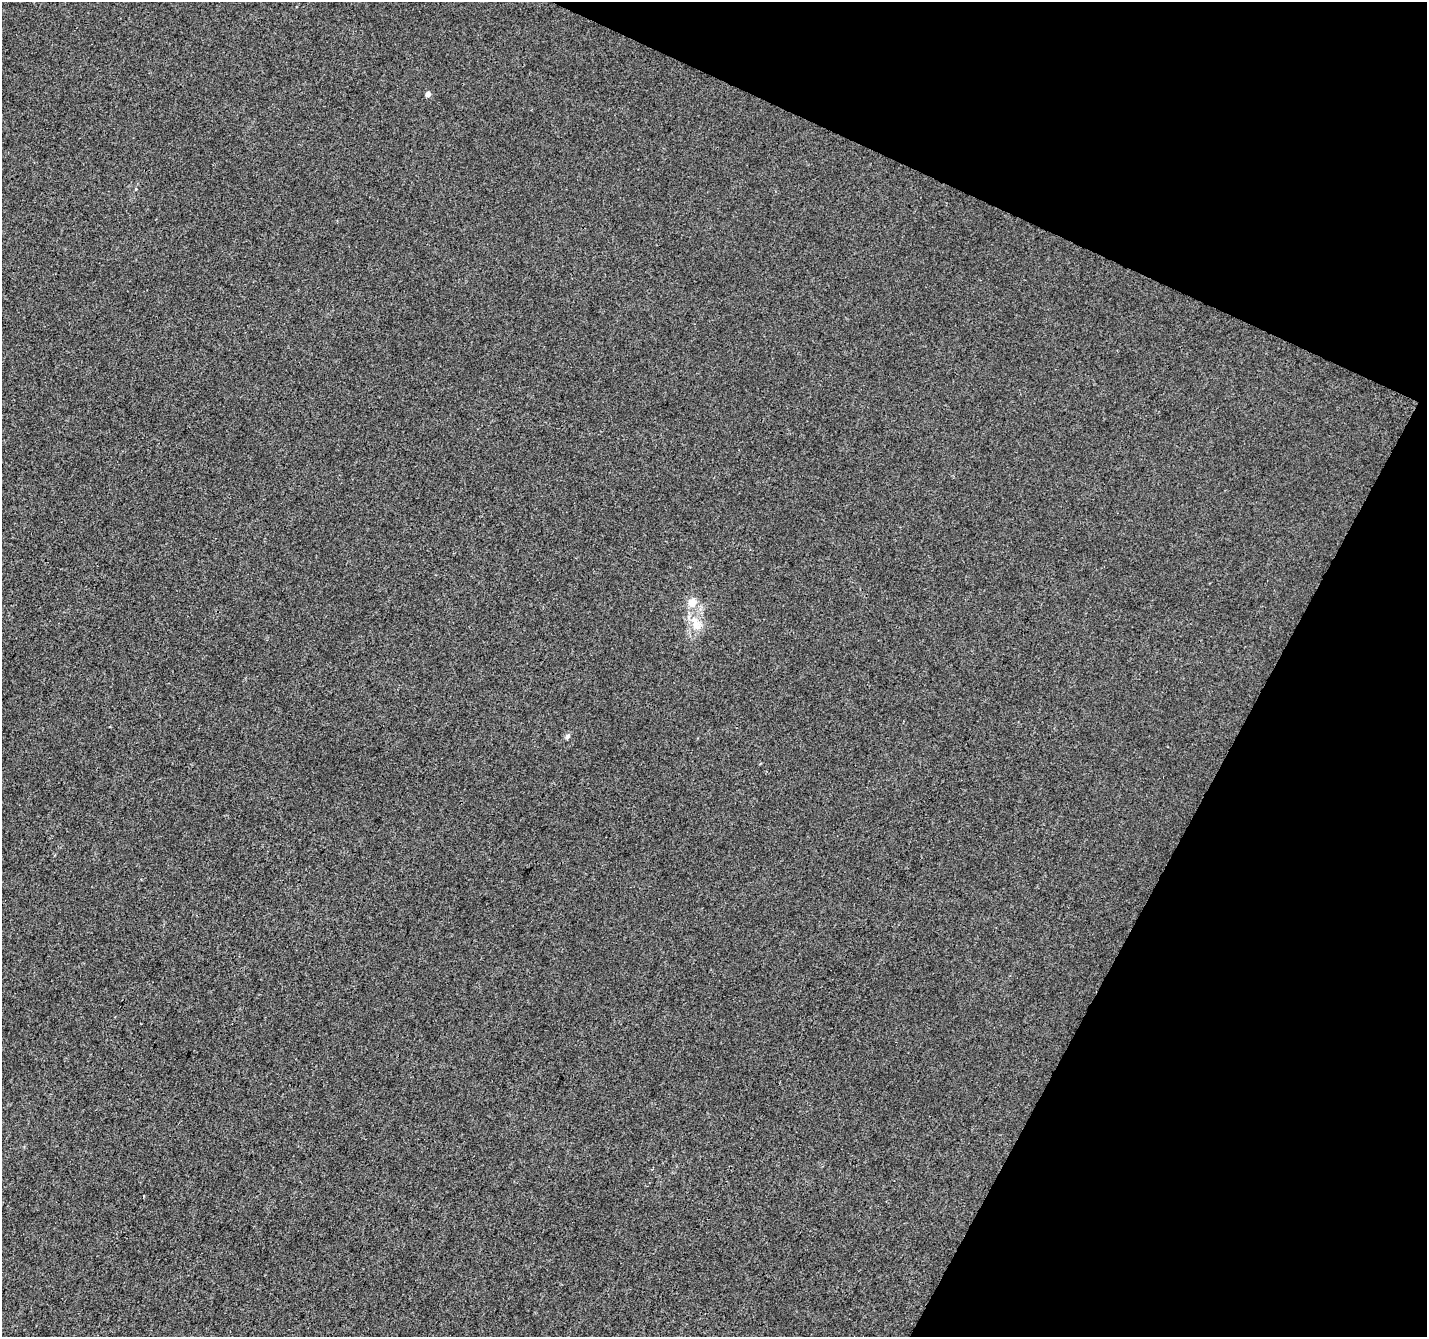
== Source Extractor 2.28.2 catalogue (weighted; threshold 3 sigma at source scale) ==
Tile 8 of 4 x 4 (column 4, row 2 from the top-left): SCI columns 4284-5708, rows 2942-4276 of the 5708 x 5815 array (HDU 1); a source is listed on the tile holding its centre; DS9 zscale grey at full resolution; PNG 1429 x 1339 px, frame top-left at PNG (2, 2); no overlay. Shown black and unused: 22% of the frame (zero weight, under 3 of 4 exposures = <1% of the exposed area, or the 3 px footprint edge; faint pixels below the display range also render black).
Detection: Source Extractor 2.28.2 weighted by HDU 2 'WHT'; one run over the whole footprint, this tile lists its part. Background 2.39e-04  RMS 0.0036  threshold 0.0162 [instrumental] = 3 sigma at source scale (4.5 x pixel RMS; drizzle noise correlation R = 1.50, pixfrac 1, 0.0396/0.0396 arcsec/px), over >= 5 px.
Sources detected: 4; all 4 listed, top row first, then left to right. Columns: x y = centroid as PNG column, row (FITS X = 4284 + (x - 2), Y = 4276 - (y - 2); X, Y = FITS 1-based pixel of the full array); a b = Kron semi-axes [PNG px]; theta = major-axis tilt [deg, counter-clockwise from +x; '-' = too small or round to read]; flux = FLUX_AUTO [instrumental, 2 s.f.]
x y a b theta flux
428 94 5 4 - 1.9
692 602 11 9 62 3.8
696 625 21 11 -70 5.3
567 736 6 5 - 1.2